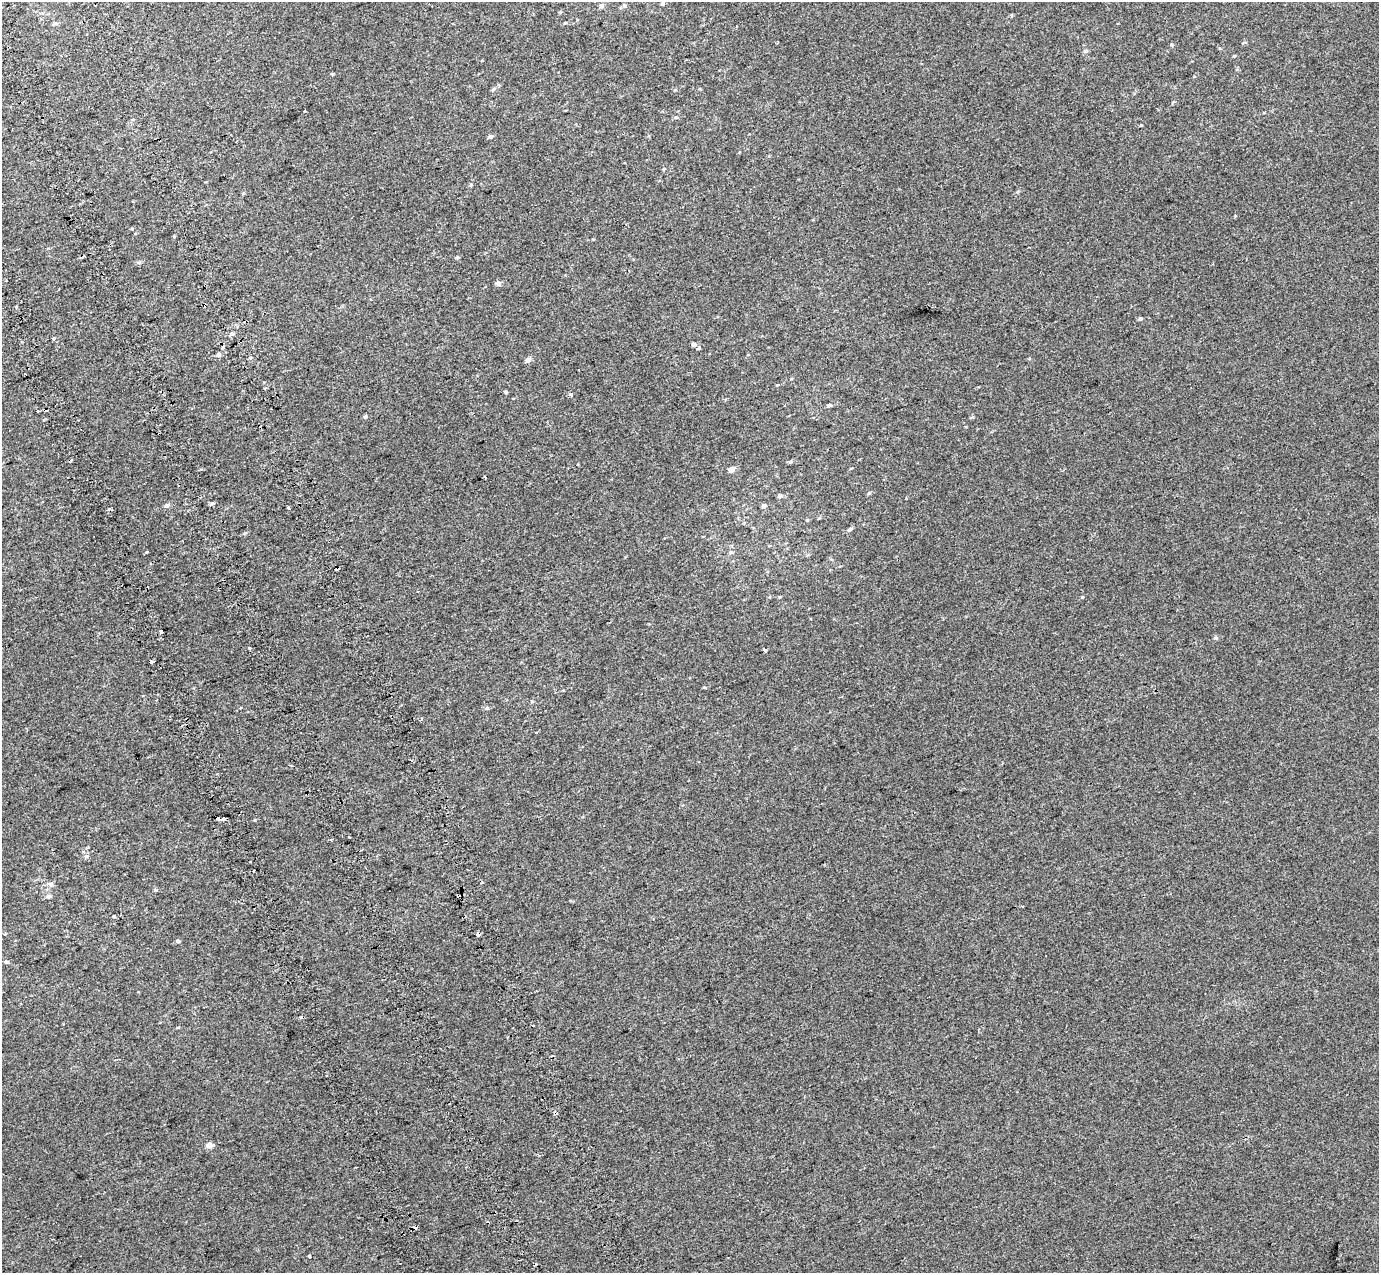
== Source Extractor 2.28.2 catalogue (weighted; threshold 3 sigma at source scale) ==
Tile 11 of 4 x 4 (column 3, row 3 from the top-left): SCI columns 2857-4233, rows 1496-2766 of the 5712 x 5475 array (HDU 1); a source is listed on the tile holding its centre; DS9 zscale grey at full resolution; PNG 1381 x 1275 px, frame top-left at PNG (2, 2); no overlay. Shown black and unused: <1% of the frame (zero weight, under 2 of 3 exposures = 6% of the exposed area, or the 3 px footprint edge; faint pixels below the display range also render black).
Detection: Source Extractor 2.28.2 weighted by HDU 2 'WHT'; one run over the whole footprint, this tile lists its part. Background 0.00395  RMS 0.007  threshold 0.0313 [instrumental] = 3 sigma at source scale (4.5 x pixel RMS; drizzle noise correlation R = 1.50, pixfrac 1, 0.0396/0.0396 arcsec/px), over >= 5 px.
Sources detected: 88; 18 cosmic-ray / hot-pixel residue — not listed; the other 70 listed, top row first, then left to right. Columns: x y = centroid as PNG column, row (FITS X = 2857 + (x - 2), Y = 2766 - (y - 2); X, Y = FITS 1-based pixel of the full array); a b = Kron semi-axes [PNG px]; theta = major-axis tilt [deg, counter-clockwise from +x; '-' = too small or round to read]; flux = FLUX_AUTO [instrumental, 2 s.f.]
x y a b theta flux
663 3 6 6 - 1.1
625 5 6 4 -89 0.91
601 6 5 4 - 2.4
1011 15 5 3 - 0.54
565 23 4 3 - 0.58
55 24 7 4 6 1.2
1172 45 5 4 - 0.78
1086 51 6 5 - 1.4
1234 56 4 3 - 0.6
493 89 6 5 - 0.96
675 90 5 4 - 0.76
305 110 3 3 - 1.8
1264 113 4 3 - 0.45
676 117 5 4 - 0.89
133 120 3 3 - 2.4
1142 125 3 3 - 3.1
490 136 5 5 - 1.5
243 193 3 3 - 1.4
174 236 3 3 - 1.4
457 257 5 3 - 0.71
138 262 6 3 -18 0.88
498 283 6 5 - 2
1140 319 4 4 - 1.4
54 339 5 3 - 0.68
694 344 4 4 - 2.3
223 348 3 3 - 13
699 348 4 3 - 5.3
219 355 6 5 - 1.3
528 360 5 5 - 2.9
25 374 3 2 - 0.65
265 388 3 3 - 1.2
506 392 5 4 - 0.75
570 395 4 3 - 2.4
829 405 6 4 8 1.3
791 462 5 4 - 1
578 465 3 2 - 0.85
732 469 5 4 - 5
485 477 3 3 - 7.5
869 493 5 4 - 0.87
780 496 6 5 - 1.6
212 503 6 4 2 1.2
167 505 7 6 - 1.6
764 506 5 5 - 1.7
289 509 3 3 - 1.2
819 518 5 3 - 0.64
850 529 6 4 32 1.6
147 552 3 3 - 4.1
731 552 6 5 - 1
779 597 4 4 - 0.61
1082 597 5 3 - 0.5
161 631 3 3 - 7.1
249 648 3 3 - 4.3
765 650 3 3 - 5.4
152 662 4 3 - 2.5
532 702 5 3 - 0.66
487 708 5 5 - 1
421 720 5 3 - 0.7
223 819 4 3 - 5.6
349 837 3 2 - 1.3
86 856 6 5 - 1.2
254 871 3 3 - 2.2
50 884 8 7 - 2
48 896 7 6 - 1.6
114 916 4 3 - 0.67
478 935 4 3 - 8.7
177 941 5 4 - 1.2
6 962 6 5 - 1.1
555 1113 8 4 90 1.1
209 1145 5 4 - 6.4
309 1256 3 3 - 8.5
Overlapping masked pixels (flux is a lower limit): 2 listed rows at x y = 478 935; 555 1113
Unlisted compact peaks at least as high as the median listed source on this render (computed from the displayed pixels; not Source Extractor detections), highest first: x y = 1216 638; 156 890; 255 820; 365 417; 1235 216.